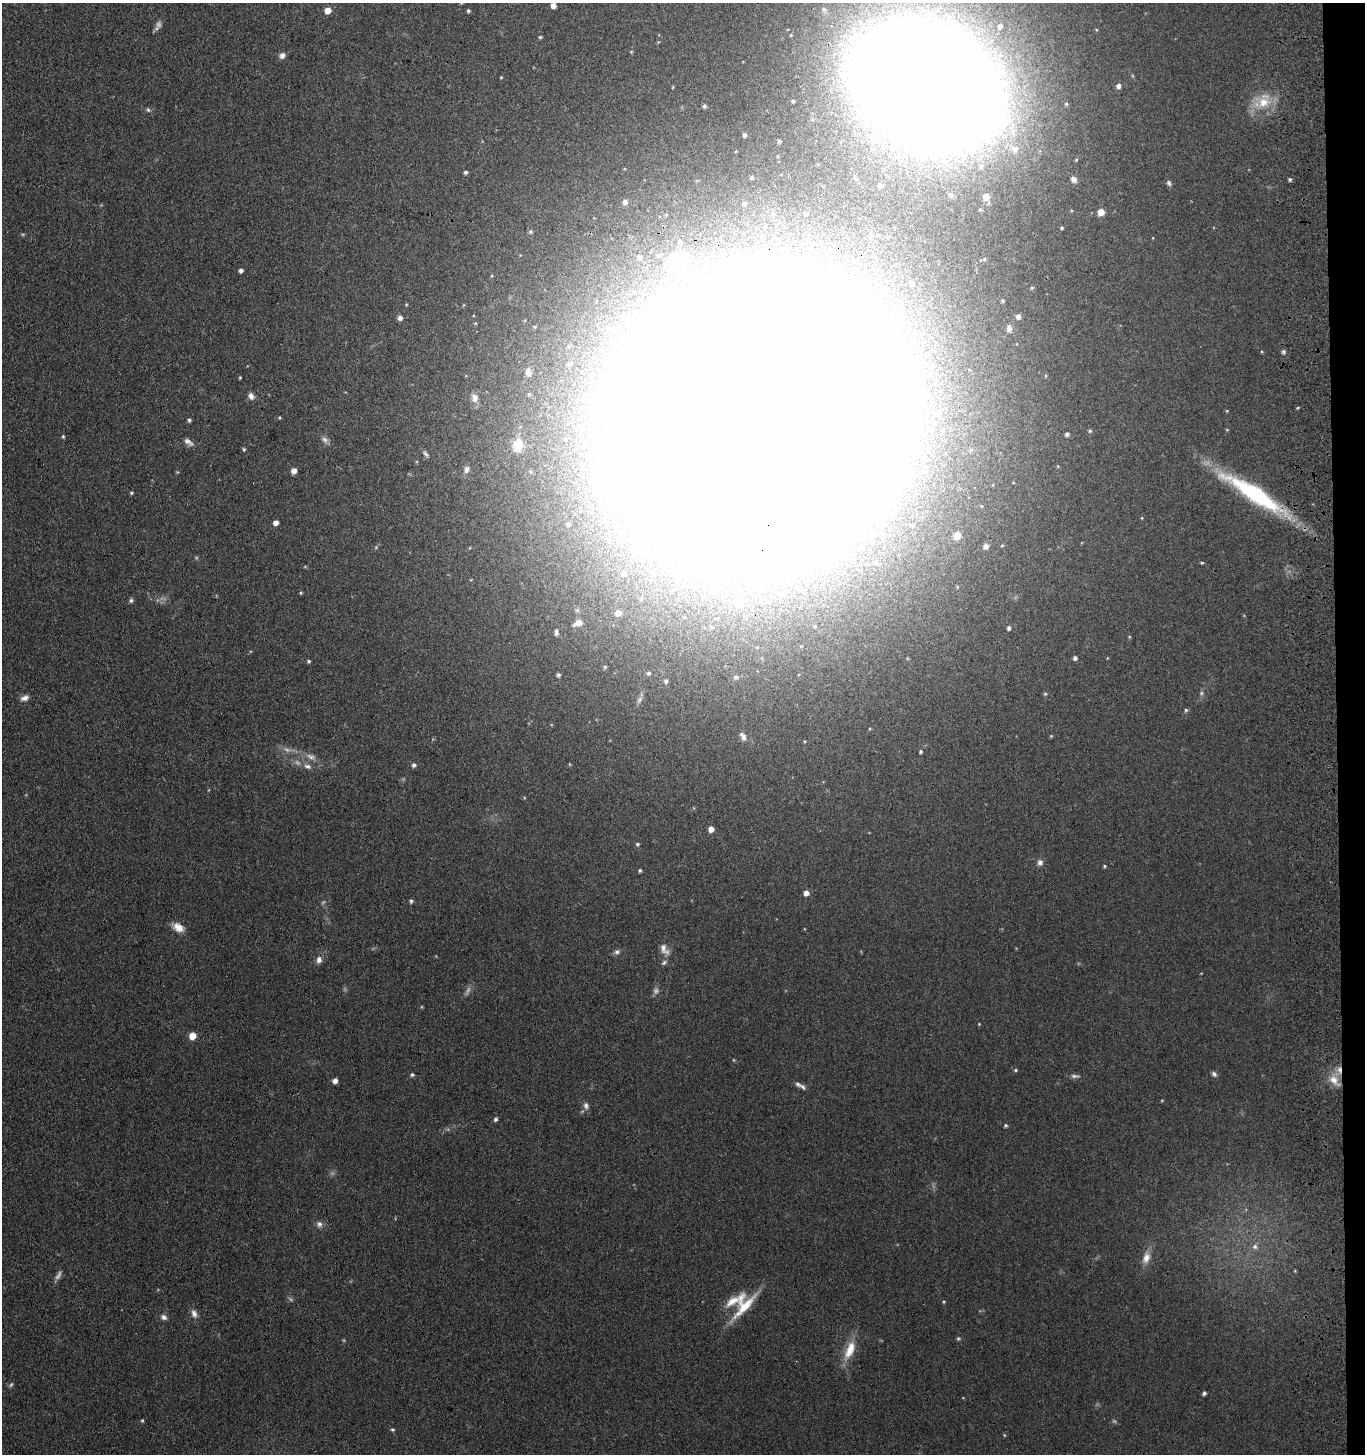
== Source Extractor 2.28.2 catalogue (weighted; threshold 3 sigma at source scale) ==
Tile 6 of 3 x 3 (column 3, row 2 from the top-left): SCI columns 2934-4296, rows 1455-2906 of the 4543 x 4361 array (HDU 1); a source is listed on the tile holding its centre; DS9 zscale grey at full resolution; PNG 1367 x 1456 px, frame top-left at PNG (2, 3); no overlay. Shown black and unused: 2% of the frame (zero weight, under 3 of 4 exposures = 5% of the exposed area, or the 3 px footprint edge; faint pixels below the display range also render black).
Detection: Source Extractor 2.28.2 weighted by HDU 2 'WHT'; one run over the whole footprint, this tile lists its part. Background 0.0674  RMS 0.0074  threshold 0.0332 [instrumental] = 3 sigma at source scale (4.5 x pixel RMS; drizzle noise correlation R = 1.50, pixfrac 1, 0.05/0.05 arcsec/px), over >= 5 px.
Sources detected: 175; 8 too faint to see at this stretch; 19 inside a brighter object's white glare — not listed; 4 inside a brighter listed object's ellipse — not listed separately; the other 144 listed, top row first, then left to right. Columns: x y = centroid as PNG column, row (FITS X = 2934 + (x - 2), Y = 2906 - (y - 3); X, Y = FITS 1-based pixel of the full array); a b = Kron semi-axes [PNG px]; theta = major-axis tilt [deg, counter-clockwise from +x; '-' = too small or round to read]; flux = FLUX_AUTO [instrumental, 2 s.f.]
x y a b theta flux
553 5 5 4 - 4.9
824 9 8 7 - 2.7
328 10 5 5 - 8.4
468 11 4 3 - 1.3
1000 26 7 6 - 3.3
540 37 4 3 - 0.97
631 52 5 3 - 0.65
282 55 8 7 - 3.1
501 77 3 3 - 0.63
927 83 96 69 -26 4200
1118 86 5 5 - 3.1
793 101 3 2 - 0.72
1263 102 21 17 17 18
1066 104 5 4 - 1
704 106 4 4 - 1.4
148 110 6 5 - 1.3
744 135 4 3 - 1.5
873 138 10 9 - 6.7
779 141 3 3 - 0.88
1015 149 12 9 -22 5.5
981 166 7 6 - 1.9
466 172 4 4 - 1.5
752 178 3 3 - 1.1
1074 179 6 5 - 3.5
1290 179 4 4 - 1.3
1169 183 8 5 -65 1.9
880 185 5 5 - 1.5
951 195 5 5 - 1.5
986 197 6 6 - 6.6
625 202 6 5 - 3
744 204 4 4 - 1
1101 212 5 5 - 10
806 213 3 3 - 0.99
1062 228 4 3 - 0.92
530 232 5 5 - 1.3
639 257 6 6 - 3.3
677 261 27 20 32 23
241 270 4 4 - 2.5
912 283 6 6 - 3
874 290 9 7 -81 3.8
1018 316 5 5 - 3
400 318 5 5 - 3
1009 328 8 6 88 2.9
609 329 7 7 - 5.8
1283 352 5 5 - 1.6
528 372 9 6 -80 3.8
240 378 4 3 - 0.66
251 396 8 6 -64 3.4
475 398 12 9 -79 4.7
937 411 6 6 - 2
279 418 4 3 - 0.71
189 420 4 4 - 1.5
756 421 115 104 47 26000
1090 431 5 4 - 1.1
1067 434 5 4 - 1.8
63 436 4 4 - 0.87
325 439 9 7 -44 2.8
565 439 6 5 - 1.3
188 442 13 6 -36 3.3
518 445 6 5 - 49
244 449 4 3 - 0.97
425 454 10 5 -56 1.9
594 464 9 8 - 5.5
467 469 10 7 67 2.9
294 471 5 5 - 4.2
131 493 4 3 - 0.98
1254 494 76 15 -32 95
1142 518 4 4 - 0.63
276 523 4 4 - 4.2
568 524 4 4 - 1.4
912 525 5 3 - 0.7
868 536 12 8 21 7.2
957 536 5 5 - 11
1002 545 4 3 - 0.69
985 546 6 5 - 3.7
875 562 7 6 - 2.1
1202 563 4 3 - 0.79
305 566 5 3 - 0.63
624 574 8 8 - 4.9
301 593 5 3 - 0.71
782 594 7 6 - 2.4
641 598 5 5 - 1.6
131 600 6 5 - 1.6
738 604 7 6 - 8.9
577 610 6 6 - 1.7
618 613 6 6 - 5.4
578 623 10 7 24 7.3
1009 628 5 4 - 2
556 632 9 5 -89 2.5
1075 658 4 4 - 2.1
309 661 3 3 - 1.1
605 667 5 5 - 1
648 673 5 4 - 1.4
558 675 4 4 - 1.6
736 677 7 6 - 2.1
666 681 5 4 - 1.7
1201 693 6 5 - 1.3
1045 694 5 4 - 0.9
24 698 11 6 17 3.5
1186 710 5 4 - 1.2
743 736 13 6 -59 3.4
1051 736 4 4 - 0.7
920 752 4 3 - 1.3
311 756 13 7 -19 4.4
414 765 5 5 - 2
308 766 11 7 -12 3.7
711 829 5 5 - 5.8
637 844 5 4 - 1.1
1040 862 8 8 - 2.6
1104 866 4 3 - 0.89
640 870 3 3 - 1.2
806 893 5 5 - 4.3
411 901 5 4 - 1.4
178 927 14 10 -32 7.1
664 949 16 9 -56 5.4
617 952 7 6 - 2.2
319 960 9 7 82 3.4
664 963 8 5 50 1.7
979 1024 3 3 - 0.56
192 1036 5 5 - 13
1015 1070 5 4 - 0.94
1339 1070 11 5 -83 4.4
1214 1074 7 5 -48 1.8
412 1075 5 5 - 1.4
1075 1076 13 5 -6 2.2
1334 1080 18 10 -50 9.1
335 1081 5 4 - 3.8
798 1084 9 6 -34 2.1
586 1106 9 6 -81 2.8
495 1119 4 4 - 1.8
1006 1125 4 4 - 1.1
319 1224 8 8 - 2.8
1255 1246 7 7 - 2.7
1146 1258 16 10 70 7
944 1302 5 3 - 0.69
744 1305 36 21 59 25
194 1314 11 7 -66 3.7
164 1317 8 6 -32 2.5
958 1339 5 4 - 0.99
850 1350 29 11 66 15
11 1385 7 5 62 1.2
1204 1393 4 4 - 1.6
142 1420 4 3 - 0.84
392 1429 5 5 - 1.1
Overlapping masked pixels (flux is a lower limit): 4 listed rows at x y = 927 83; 756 421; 1254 494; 1339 1070
Isophote crosses this tile's border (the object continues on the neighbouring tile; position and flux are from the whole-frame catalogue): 1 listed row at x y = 927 83